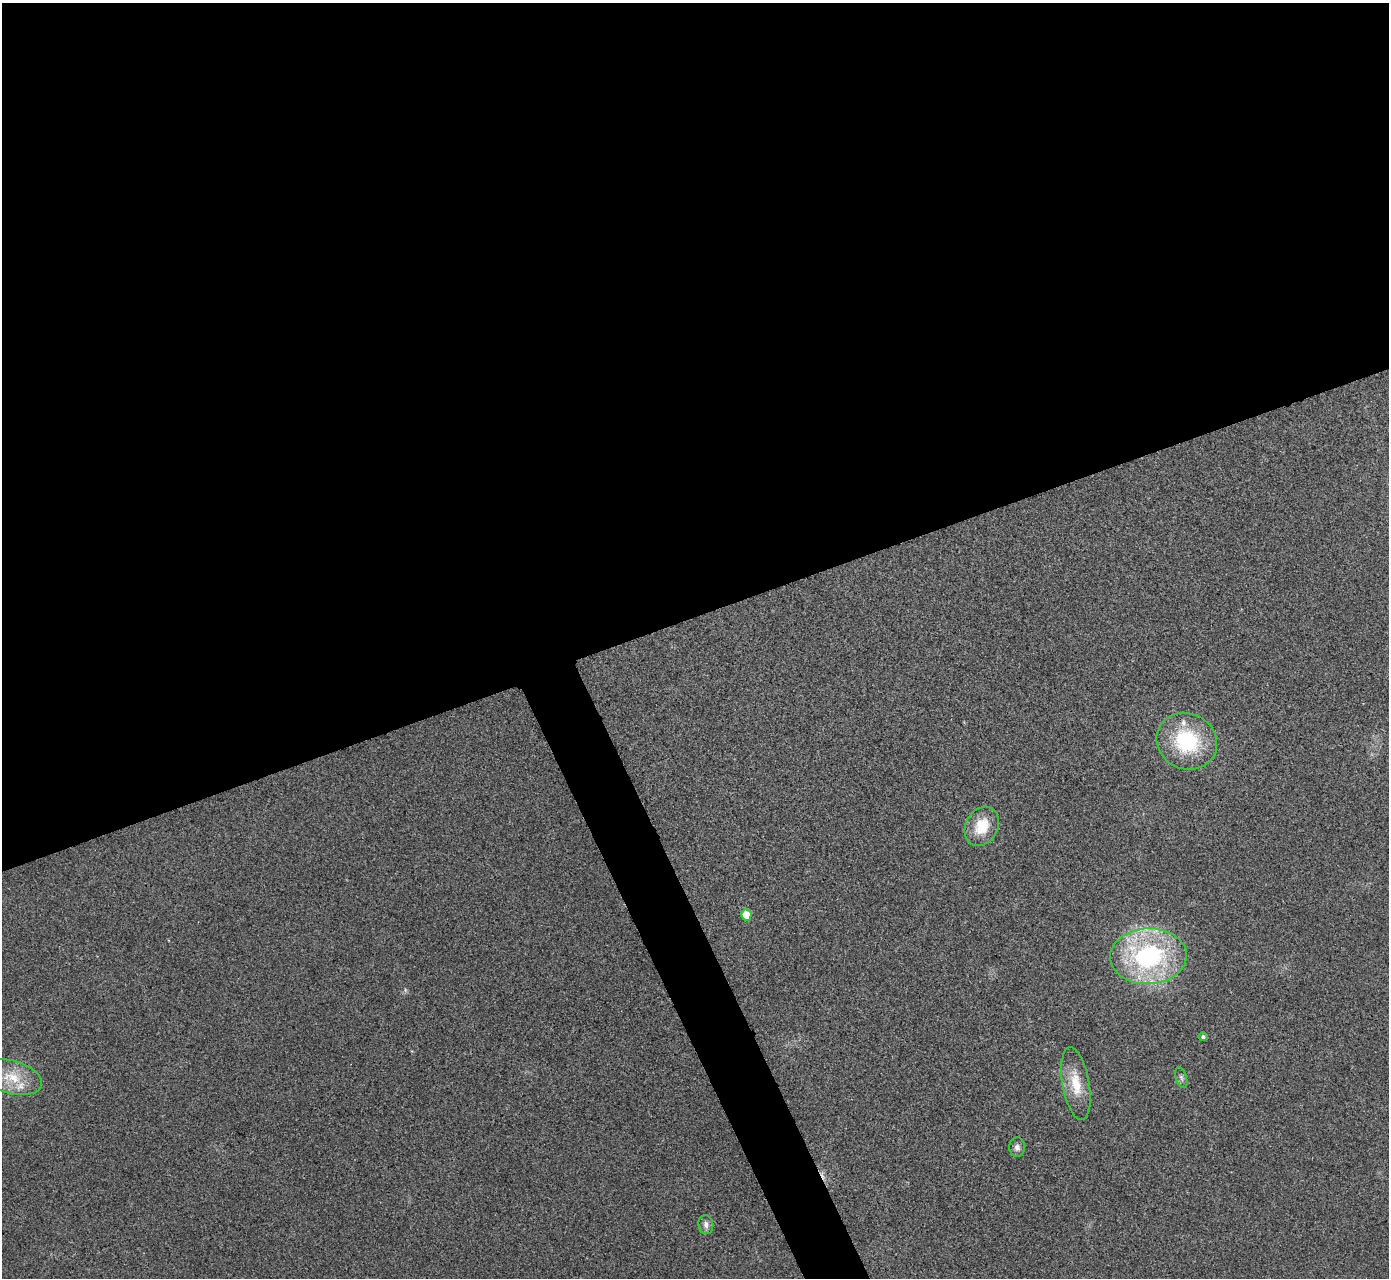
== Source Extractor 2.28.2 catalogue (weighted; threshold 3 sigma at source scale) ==
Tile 2 of 4 x 4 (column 2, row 1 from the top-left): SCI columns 1393-2779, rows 3986-5261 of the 5559 x 5548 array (HDU 1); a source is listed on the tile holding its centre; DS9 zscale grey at full resolution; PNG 1391 x 1280 px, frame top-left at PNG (2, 3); each listed source drawn as its Kron ellipse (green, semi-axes under 4 px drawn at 4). Shown black and unused: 51% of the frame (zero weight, under 3 of 4 exposures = <1% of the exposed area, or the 3 px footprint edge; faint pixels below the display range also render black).
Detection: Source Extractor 2.28.2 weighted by HDU 2 'WHT'; one run over the whole footprint, this tile lists its part. Background 0.0488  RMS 0.0067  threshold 0.0301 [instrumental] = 3 sigma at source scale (4.5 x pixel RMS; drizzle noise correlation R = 1.50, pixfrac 1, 0.05/0.05 arcsec/px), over >= 5 px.
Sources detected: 13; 1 cosmic-ray / hot-pixel residue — neither listed nor drawn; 2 inside a brighter listed object's ellipse — not listed separately; the other 10 listed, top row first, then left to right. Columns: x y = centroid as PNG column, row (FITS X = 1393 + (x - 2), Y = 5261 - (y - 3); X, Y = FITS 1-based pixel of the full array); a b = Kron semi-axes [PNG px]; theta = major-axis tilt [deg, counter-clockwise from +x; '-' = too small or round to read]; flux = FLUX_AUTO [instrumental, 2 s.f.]
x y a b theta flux
1187 741 31 28 -27 52
982 826 20 16 62 18
746 915 6 5 - 12
1148 956 38 28 2 110
1203 1037 5 4 - 1.7
12 1077 31 16 -16 20
1181 1078 11 5 -72 2
1076 1084 37 13 -80 18
1017 1147 10 8 -88 3
706 1225 9 7 -81 2.9